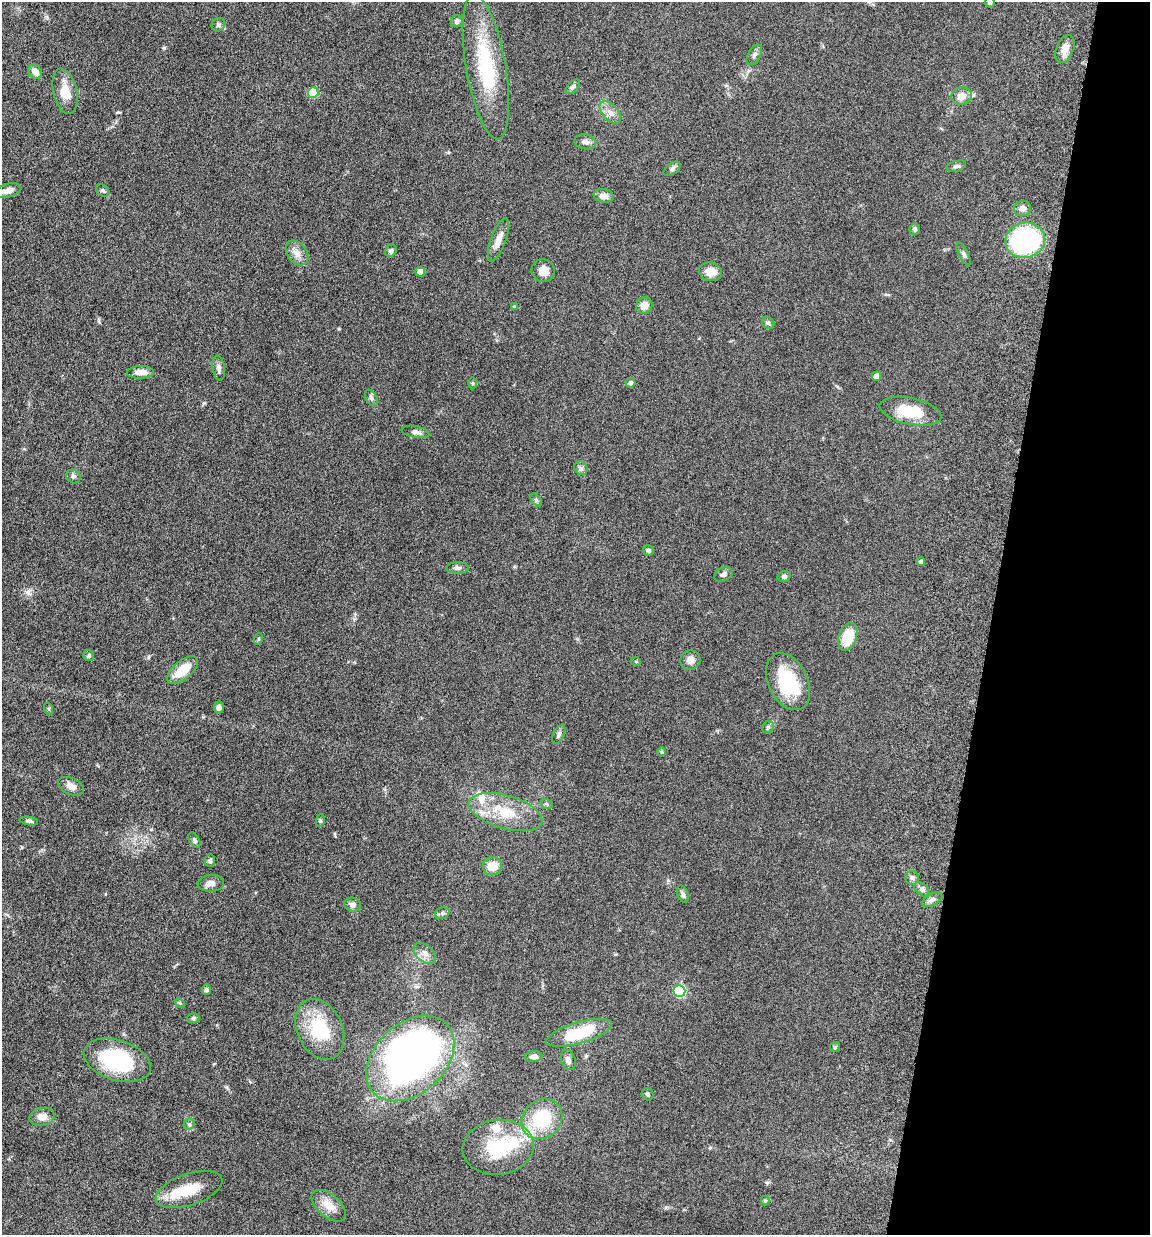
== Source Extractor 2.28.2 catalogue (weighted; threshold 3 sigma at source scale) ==
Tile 8 of 4 x 4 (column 4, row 2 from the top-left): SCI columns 3781-4928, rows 2562-3794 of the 5155 x 5142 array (HDU 1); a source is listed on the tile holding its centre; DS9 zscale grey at full resolution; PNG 1152 x 1237 px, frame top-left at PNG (2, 2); each listed source drawn as its Kron ellipse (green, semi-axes under 4 px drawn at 4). Shown black and unused: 14% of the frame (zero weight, under 10 of 20 exposures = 8% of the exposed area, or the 3 px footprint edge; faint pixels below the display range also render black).
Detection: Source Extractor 2.28.2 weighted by HDU 2 'WHT'; one run over the whole footprint, this tile lists its part. Background 0.0613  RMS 0.0029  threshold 0.0117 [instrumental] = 3 sigma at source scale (4.09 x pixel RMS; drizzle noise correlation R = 1.36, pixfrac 0.8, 0.05/0.05 arcsec/px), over >= 5 px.
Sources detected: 101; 1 inside a brighter object's white glare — neither listed nor drawn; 6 inside a brighter listed object's ellipse — not listed separately; the other 94 listed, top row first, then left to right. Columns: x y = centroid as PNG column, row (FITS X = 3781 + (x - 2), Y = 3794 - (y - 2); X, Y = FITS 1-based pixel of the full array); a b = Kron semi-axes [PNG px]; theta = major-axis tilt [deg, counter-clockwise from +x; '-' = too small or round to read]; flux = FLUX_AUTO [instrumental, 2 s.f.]
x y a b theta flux
990 2 5 5 - 0.77
457 21 6 6 - 0.74
218 25 7 6 - 0.62
1065 49 14 8 69 2.1
754 55 11 6 61 0.85
486 67 73 19 -80 20
35 72 8 6 -53 1.8
573 87 9 5 45 0.69
65 91 23 11 -77 4.2
313 92 5 5 - 9.5
961 96 10 8 13 2.4
610 112 13 7 -48 1.7
585 142 11 7 -11 1.2
956 166 10 5 15 0.63
672 169 9 5 35 0.66
8 191 13 6 14 2
103 191 7 5 -36 0.47
604 196 10 6 -8 1.9
1022 208 8 7 - 1.2
915 229 6 5 - 0.48
498 240 23 7 70 2.4
1025 240 20 17 11 39
391 251 6 5 - 0.71
297 253 14 9 -52 2
964 254 12 5 -62 0.63
543 271 12 11 - 2.4
420 272 5 4 - 2.4
711 272 11 9 -13 3
644 305 8 8 - 2.2
514 307 4 3 - 0.26
768 323 7 5 -42 0.52
219 368 12 6 -81 0.97
140 372 13 6 2 2
877 376 4 4 - 2.2
472 383 6 4 -90 0.34
631 383 5 5 - 0.69
371 398 9 5 -59 0.66
910 411 31 13 -12 8.2
415 432 14 6 -10 0.96
581 468 7 6 - 0.66
73 476 7 6 - 0.62
536 500 7 4 -54 0.37
648 551 5 5 - 0.61
921 562 4 4 - 0.47
458 568 11 5 0 0.71
723 574 9 7 27 0.76
784 577 6 5 - 0.56
848 637 15 9 71 6.8
258 639 6 3 71 0.26
89 656 5 5 - 0.49
690 660 10 10 - 1.4
636 662 5 3 - 0.23
182 670 19 9 39 5.7
788 682 30 20 -64 14
219 707 6 5 - 0.82
49 709 6 4 -71 0.3
768 727 6 5 - 0.5
559 734 10 5 65 0.68
661 752 5 3 - 0.23
71 786 13 8 -25 1.6
547 804 6 5 - 0.43
505 812 38 16 -16 9.1
29 821 9 4 -9 0.61
320 821 6 4 79 0.32
194 840 8 5 -57 0.54
210 861 6 5 - 0.54
492 866 10 9 - 3.9
912 878 7 6 - 0.72
211 883 13 8 4 1.4
922 889 8 6 -40 0.77
683 894 9 5 -67 0.69
932 900 11 5 29 0.9
353 905 9 7 -15 1.2
442 913 7 5 21 0.65
425 953 13 8 -40 1.6
206 990 5 4 - 0.64
679 991 6 6 - 29
180 1003 5 4 - 0.27
193 1018 6 5 - 0.45
320 1029 32 22 -66 13
579 1033 34 10 16 12
835 1047 5 5 - 0.36
534 1057 9 5 4 1
410 1058 50 35 43 120
117 1060 35 20 -18 19
568 1060 10 7 -70 1.1
648 1094 6 6 - 0.5
42 1117 13 9 11 2
542 1119 22 19 42 12
189 1124 6 5 - 0.47
498 1147 35 27 8 14
189 1190 35 15 18 6.5
765 1201 5 4 - 0.34
329 1206 20 11 -40 3.4
Isophote crosses this tile's border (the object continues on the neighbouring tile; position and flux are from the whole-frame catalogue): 1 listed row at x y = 990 2
Unlisted compact peaks at least as high as the median listed source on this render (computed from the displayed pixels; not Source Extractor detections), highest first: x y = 204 403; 164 48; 28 592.